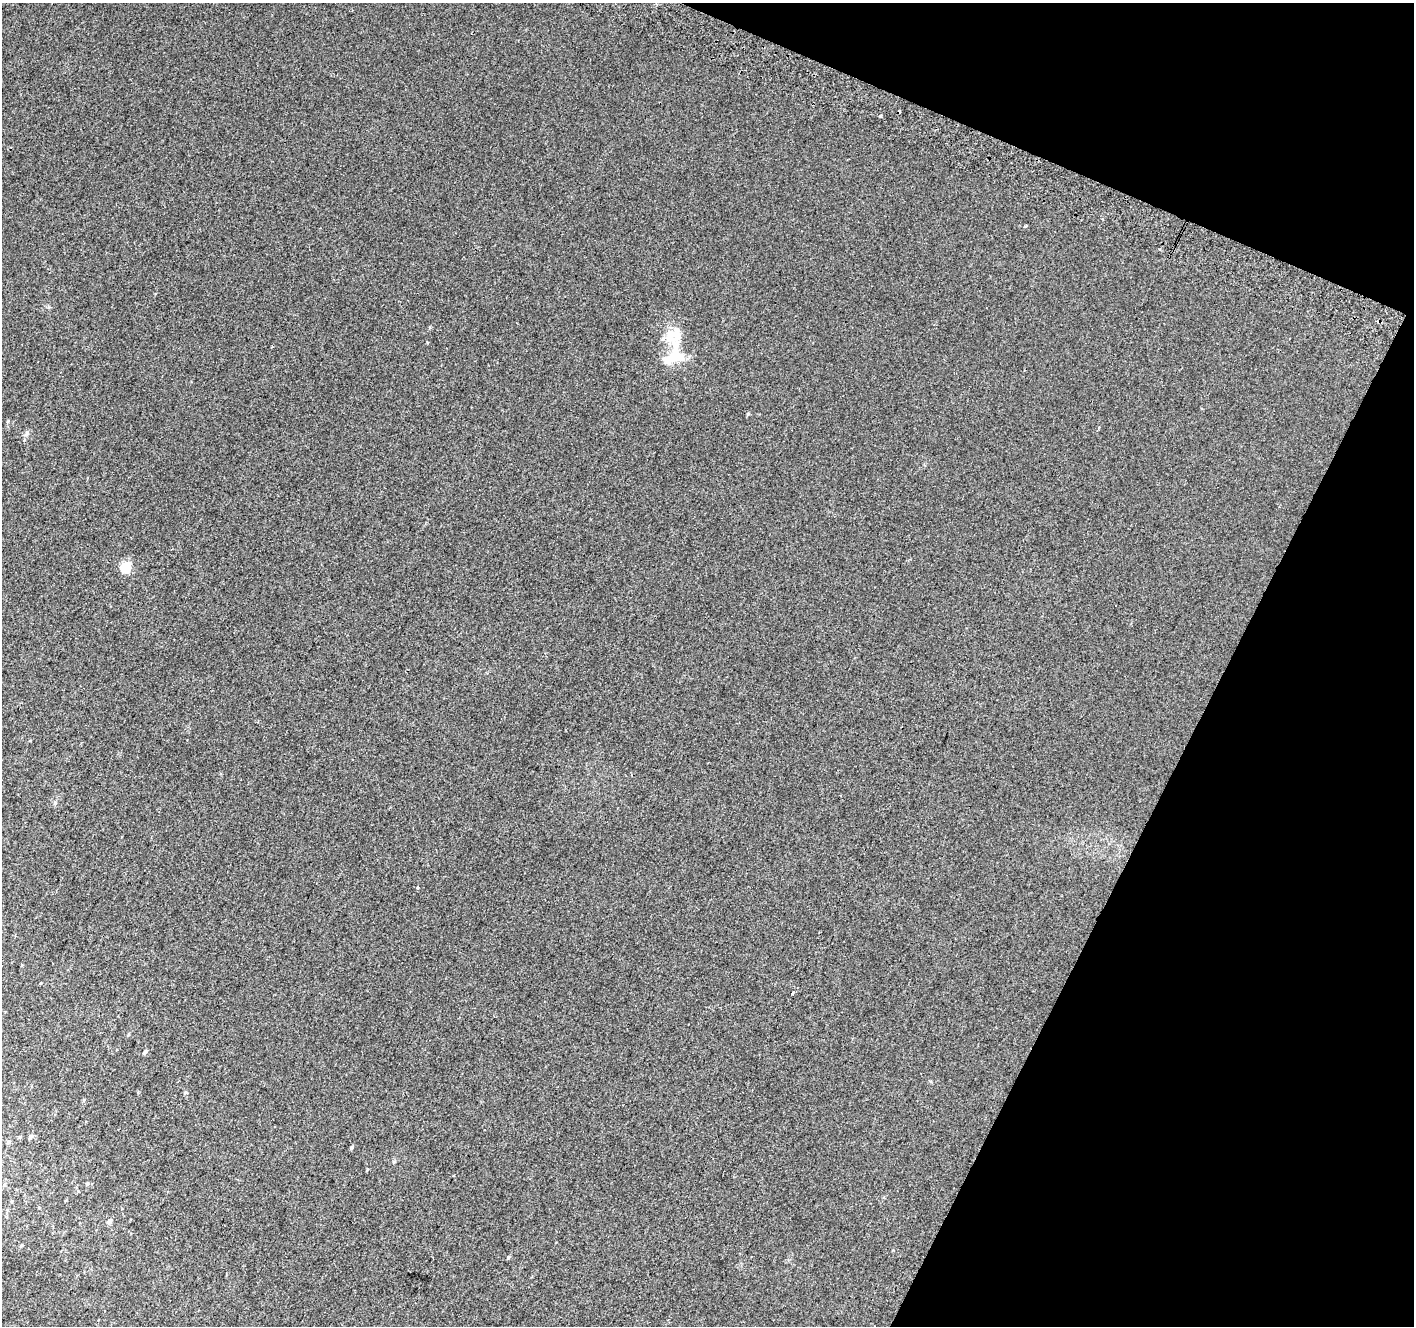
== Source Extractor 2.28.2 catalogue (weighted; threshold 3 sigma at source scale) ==
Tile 8 of 4 x 4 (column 4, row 2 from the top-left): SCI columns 4264-5675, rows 2958-4281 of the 5694 x 5850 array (HDU 1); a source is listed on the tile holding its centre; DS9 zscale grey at full resolution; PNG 1416 x 1328 px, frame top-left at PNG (2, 3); no overlay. Shown black and unused: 21% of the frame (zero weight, under 2 of 3 exposures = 2% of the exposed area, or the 3 px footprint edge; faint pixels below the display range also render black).
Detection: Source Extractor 2.28.2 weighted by HDU 2 'WHT'; one run over the whole footprint, this tile lists its part. Background 0.012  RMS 0.0071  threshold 0.0317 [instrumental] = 3 sigma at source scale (4.5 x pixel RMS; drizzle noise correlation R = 1.50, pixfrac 1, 0.0396/0.0396 arcsec/px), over >= 5 px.
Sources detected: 24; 1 inside a brighter object's white glare — not listed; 3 inside a brighter listed object's ellipse — not listed separately; the other 20 listed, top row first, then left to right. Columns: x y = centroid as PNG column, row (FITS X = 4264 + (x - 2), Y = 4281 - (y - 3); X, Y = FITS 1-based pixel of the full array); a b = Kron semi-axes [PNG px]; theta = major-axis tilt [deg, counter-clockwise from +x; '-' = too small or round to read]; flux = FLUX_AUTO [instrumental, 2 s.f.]
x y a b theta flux
880 116 3 3 - 0.85
1025 226 3 3 - 1.6
677 334 50 10 83 14
748 414 5 4 - 0.78
1099 428 4 3 - 0.92
27 433 6 5 - 1.4
126 567 6 5 - 46
55 803 5 5 - 1.1
418 887 3 3 - 1.2
792 993 4 3 - 1.2
145 1052 6 4 45 1.4
185 1093 5 5 - 0.87
30 1136 6 5 - 1.6
8 1142 6 5 - 1.4
352 1147 5 4 - 1.1
394 1162 5 4 - 0.85
87 1184 5 4 - 0.86
110 1221 5 4 - 3.5
22 1245 5 3 - 0.66
508 1257 5 3 - 0.97
Unlisted compact peaks at least as high as the median listed source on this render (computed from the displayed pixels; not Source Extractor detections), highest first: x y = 367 1169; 430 327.